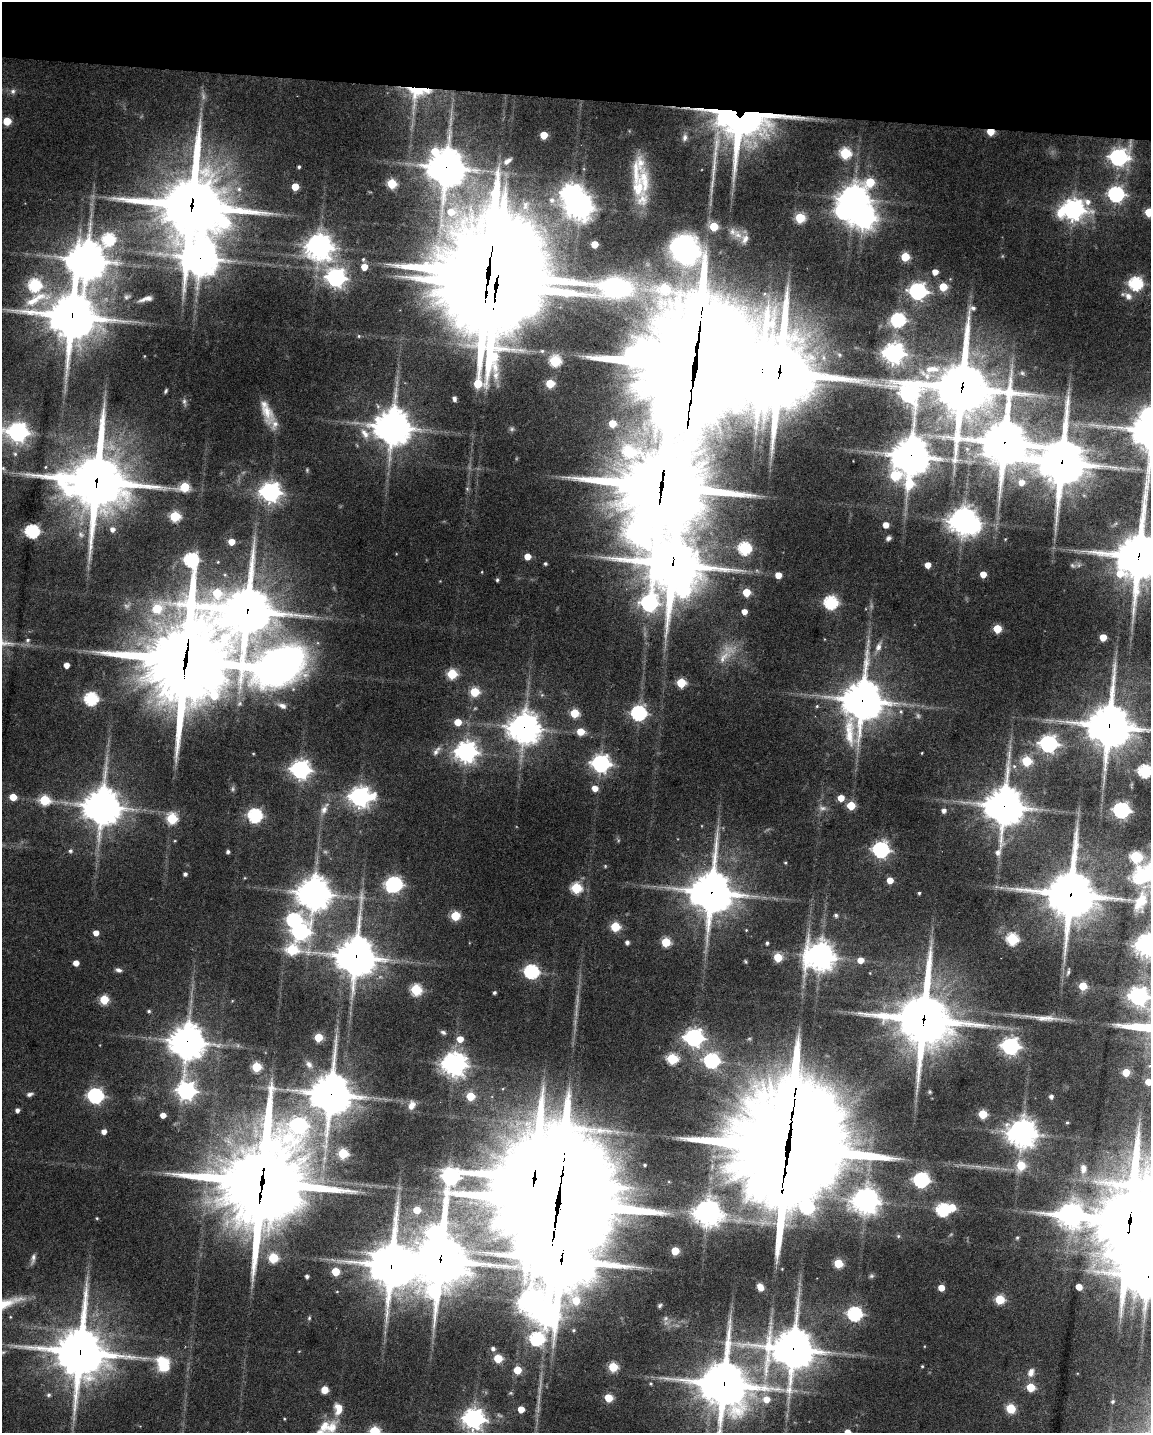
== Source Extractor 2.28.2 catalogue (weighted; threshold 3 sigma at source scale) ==
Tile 2 of 4 x 3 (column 2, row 1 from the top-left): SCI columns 1151-2299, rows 3082-4512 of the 4597 x 4619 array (HDU 1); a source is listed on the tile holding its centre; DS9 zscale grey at full resolution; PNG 1153 x 1435 px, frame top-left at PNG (2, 2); no overlay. Shown black and unused: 7% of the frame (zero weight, under 5 of 9 exposures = <1% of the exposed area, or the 3 px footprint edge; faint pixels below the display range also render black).
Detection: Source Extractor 2.28.2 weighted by HDU 2 'WHT'; one run over the whole footprint, this tile lists its part. Background 0.0546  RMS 0.0042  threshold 0.0172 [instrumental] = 3 sigma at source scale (4.09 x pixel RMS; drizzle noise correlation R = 1.36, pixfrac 0.8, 0.05/0.05 arcsec/px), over >= 5 px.
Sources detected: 301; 2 too faint to see at this stretch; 7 inside a brighter object's white glare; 1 cosmic-ray / hot-pixel residue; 2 long thin detections or spike segments (spike, bleed or trail) — not listed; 13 inside a brighter listed object's ellipse — not listed separately; the other 276 listed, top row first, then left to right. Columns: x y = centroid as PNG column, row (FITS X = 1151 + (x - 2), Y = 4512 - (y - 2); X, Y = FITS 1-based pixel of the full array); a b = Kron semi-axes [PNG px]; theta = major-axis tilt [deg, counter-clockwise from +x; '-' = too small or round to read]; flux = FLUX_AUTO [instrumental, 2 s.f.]
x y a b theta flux
13 91 6 5 - 0.76
418 91 33 14 2 11
745 116 41 29 34 210
7 121 5 5 - 9.1
544 135 5 5 - 7.2
685 138 8 6 66 1.2
435 151 7 7 - 8.7
845 153 5 5 - 28
1118 157 7 6 - 130
507 161 14 6 29 1.9
299 167 3 3 - 0.55
446 167 11 11 - 760
644 181 42 13 -79 13
870 182 9 6 45 14
392 183 5 5 - 17
295 187 5 5 - 6.3
1116 194 7 6 - 86
853 198 9 8 - 410
552 200 7 6 - 1.4
1088 202 7 7 - 2
192 206 22 21 - 2200
580 207 8 8 - 320
1073 210 9 7 10 240
451 212 9 8 - 6
1149 212 5 5 - 12
800 218 5 5 - 20
714 226 5 5 - 13
108 239 6 6 - 39
745 239 12 7 60 2.1
594 244 5 5 - 6.5
319 246 8 8 - 370
905 257 5 5 - 14
200 258 12 12 - 670
363 259 5 4 - 0.45
87 260 13 12 - 740
364 267 5 5 - 4.3
935 272 5 5 - 2.8
489 274 52 45 72 5800
336 278 7 7 - 160
1136 283 6 6 - 52
34 285 6 6 - 39
943 287 5 5 - 11
664 288 8 7 - 17
918 291 7 6 - 120
1128 296 10 8 -51 1.9
126 297 6 6 - 0.82
143 300 14 6 21 1.6
33 301 32 11 29 9.8
973 308 7 5 -9 1.2
72 316 13 13 - 1700
898 320 6 6 - 61
893 353 7 7 - 230
555 361 5 5 - 31
695 368 67 39 84 11000
932 369 24 10 2 7.3
779 372 21 19 -75 2400
1022 373 5 5 - 0.51
550 383 5 5 - 13
962 388 18 17 - 1800
165 391 6 3 87 0.46
908 394 11 10 - 130
454 398 5 4 - 1.2
184 401 6 5 - 0.72
267 411 21 13 -59 6.2
1150 415 12 8 53 63
612 423 5 5 - 6.7
392 427 11 10 - 730
18 432 8 7 - 160
365 434 15 8 -49 3.3
1005 443 14 14 - 1400
628 452 9 6 -9 22
911 456 11 10 - 880
1062 462 15 14 - 1400
895 475 8 7 - 21
97 481 20 20 - 1700
1021 482 6 6 - 2.8
909 484 10 6 89 14
661 486 26 25 - 4000
185 487 5 5 - 15
270 492 7 7 - 190
175 516 5 5 - 24
963 521 8 8 - 410
886 525 4 4 - 3.6
112 529 6 6 - 1.6
32 531 6 6 - 63
638 534 12 10 -25 180
888 538 6 5 - 0.98
231 542 5 5 - 4.4
744 548 6 6 - 41
1139 556 16 15 - 1300
527 557 5 4 - 4.4
191 560 10 6 -79 59
545 563 4 4 - 0.56
673 564 41 20 63 1800
928 565 4 4 - 3.6
983 574 5 4 - 4.1
778 575 5 4 - 4.5
497 580 4 4 - 0.47
746 592 5 5 - 9.1
217 593 7 6 - 13
831 602 6 6 - 52
157 609 14 13 - 8.2
247 610 16 15 - 1400
744 611 4 4 - 2.6
997 629 5 5 - 11
1103 637 5 5 - 6.1
28 640 5 4 - 0.55
878 647 9 7 73 1.6
723 657 19 6 57 3.3
185 660 33 27 81 3500
66 665 4 4 - 2.7
279 666 50 27 10 210
452 674 5 5 - 19
681 683 5 5 - 16
475 692 5 5 - 16
91 699 6 6 - 52
862 700 13 12 - 900
282 706 11 6 -23 1.6
817 706 5 4 - 0.39
574 713 5 5 - 13
639 713 6 6 - 76
458 722 5 5 - 5.6
1109 726 13 13 - 1200
524 728 10 9 - 490
580 731 5 5 - 7.4
849 732 40 12 -87 11
1048 744 7 6 - 130
436 751 14 5 53 1.5
466 752 7 7 - 230
1026 761 5 5 - 19
601 763 7 7 - 140
300 769 7 7 - 160
1145 771 6 6 - 51
595 788 5 5 - 2.8
13 797 5 5 - 5.9
360 797 8 7 - 210
841 798 5 5 - 4.6
44 800 6 5 - 20
851 805 5 5 - 11
102 806 11 10 - 800
1004 806 11 11 - 890
324 809 11 8 62 2
944 810 5 4 - 1.3
1121 810 6 6 - 100
255 816 6 6 - 63
172 818 5 5 - 23
881 850 7 6 - 100
70 851 5 4 - 0.77
228 852 4 4 - 0.81
998 852 9 7 71 1.5
1135 857 6 6 - 31
185 874 4 4 - 0.87
1140 876 9 8 - 34
890 880 5 4 - 4.5
393 884 8 6 41 96
576 888 5 5 - 25
711 892 14 13 - 1000
314 893 10 10 - 570
919 893 3 3 - 0.44
1070 894 15 14 - 1600
1140 901 31 16 62 11
836 915 5 5 - 0.74
455 916 5 5 - 17
294 920 7 6 - 57
615 927 5 5 - 18
300 931 8 7 - 100
96 933 4 4 - 2.9
1012 939 6 6 - 35
627 942 4 4 - 1.1
666 942 5 5 - 16
767 943 4 3 - 0.59
1147 945 8 7 - 290
292 950 6 6 - 24
356 956 12 12 - 890
820 956 10 9 - 440
778 957 5 5 - 11
860 960 5 5 - 3.3
76 963 4 4 - 3
118 970 8 4 -9 1
531 971 6 6 - 64
1068 972 7 4 72 0.61
1083 986 5 5 - 8.6
416 990 5 5 - 29
494 993 4 3 - 0.65
1138 996 7 7 - 140
104 999 5 5 - 15
149 1011 5 4 - 0.55
924 1019 18 17 - 1800
443 1032 7 4 -21 0.68
318 1037 5 5 - 11
694 1038 7 7 - 140
460 1039 5 5 - 3.8
187 1042 10 10 - 640
1010 1046 7 6 - 130
672 1059 5 5 - 25
711 1061 6 6 - 80
309 1064 9 7 -37 1.5
454 1064 8 8 - 290
256 1067 5 5 - 19
1126 1072 5 5 - 7.5
1148 1082 5 4 - 4.3
186 1091 7 7 - 140
29 1094 8 5 18 0.96
331 1094 12 11 - 1100
95 1096 6 6 - 85
470 1096 5 5 - 12
1051 1097 4 4 - 1
412 1105 10 7 59 2.4
17 1110 4 4 - 1.3
982 1114 5 5 - 14
163 1115 4 4 - 2.7
1067 1123 4 3 - 0.38
298 1125 8 8 - 82
104 1132 5 5 - 1.9
1022 1133 9 8 - 430
788 1149 52 36 84 9200
343 1153 5 5 - 22
645 1165 3 2 - 0.35
1021 1165 6 5 - 11
1083 1169 12 8 88 2.1
450 1176 21 11 -26 100
921 1180 7 6 - 81
262 1183 33 28 76 3900
866 1201 8 8 - 350
558 1202 68 29 82 10000
417 1210 6 5 - 6
943 1210 6 6 - 48
707 1213 9 9 - 310
1070 1215 12 8 -7 280
97 1218 4 3 - 0.31
1130 1222 24 21 87 3100
436 1233 11 8 54 110
1017 1238 5 3 - 0.39
675 1251 5 5 - 9.7
33 1257 8 6 -89 1.1
1138 1257 13 9 20 460
273 1258 5 5 - 19
440 1260 21 15 79 1700
838 1263 5 5 - 15
391 1265 15 13 85 1300
335 1271 5 5 - 10
307 1276 3 3 - 0.89
1148 1276 16 13 48 900
760 1287 8 6 -49 2.4
1079 1287 5 4 - 4.2
941 1288 5 4 - 4.1
1000 1299 5 5 - 17
576 1300 7 7 - 7.4
531 1302 9 8 - 280
854 1314 6 6 - 66
309 1318 5 4 - 0.46
493 1348 5 5 - 1.1
793 1349 13 12 - 1000
80 1352 16 14 82 1500
498 1358 5 5 - 12
163 1364 15 11 -68 12
922 1366 3 3 - 0.32
613 1367 5 5 - 16
517 1370 5 5 - 8.2
1031 1372 11 8 66 2.1
724 1384 15 12 -80 1400
710 1386 11 9 -31 93
1030 1387 5 5 - 11
324 1390 6 6 - 3.5
789 1390 12 8 87 2.7
49 1395 5 4 - 0.66
608 1398 5 5 - 11
766 1399 7 6 - 3.7
1113 1401 5 5 - 0.68
1011 1408 8 7 - 6.3
338 1409 14 9 -85 3.9
521 1409 5 5 - 4.4
473 1419 7 7 - 220
332 1427 18 13 37 5.7
374 1431 5 5 - 19
848 1432 4 4 - 2.8
Overlapping masked pixels (flux is a lower limit): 39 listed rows (the first 20) at x y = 418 91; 745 116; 446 167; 192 206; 200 258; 489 274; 72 316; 695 368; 779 372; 962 388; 1005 443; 911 456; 1062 462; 97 481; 661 486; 1139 556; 673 564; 247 610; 185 660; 862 700
Isophote crosses this tile's border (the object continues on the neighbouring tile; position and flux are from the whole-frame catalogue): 13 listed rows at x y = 1149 212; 1150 415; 1139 556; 1145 771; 1147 945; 1138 996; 1148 1082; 1130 1222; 1138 1257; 1148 1276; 724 1384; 374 1431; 848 1432